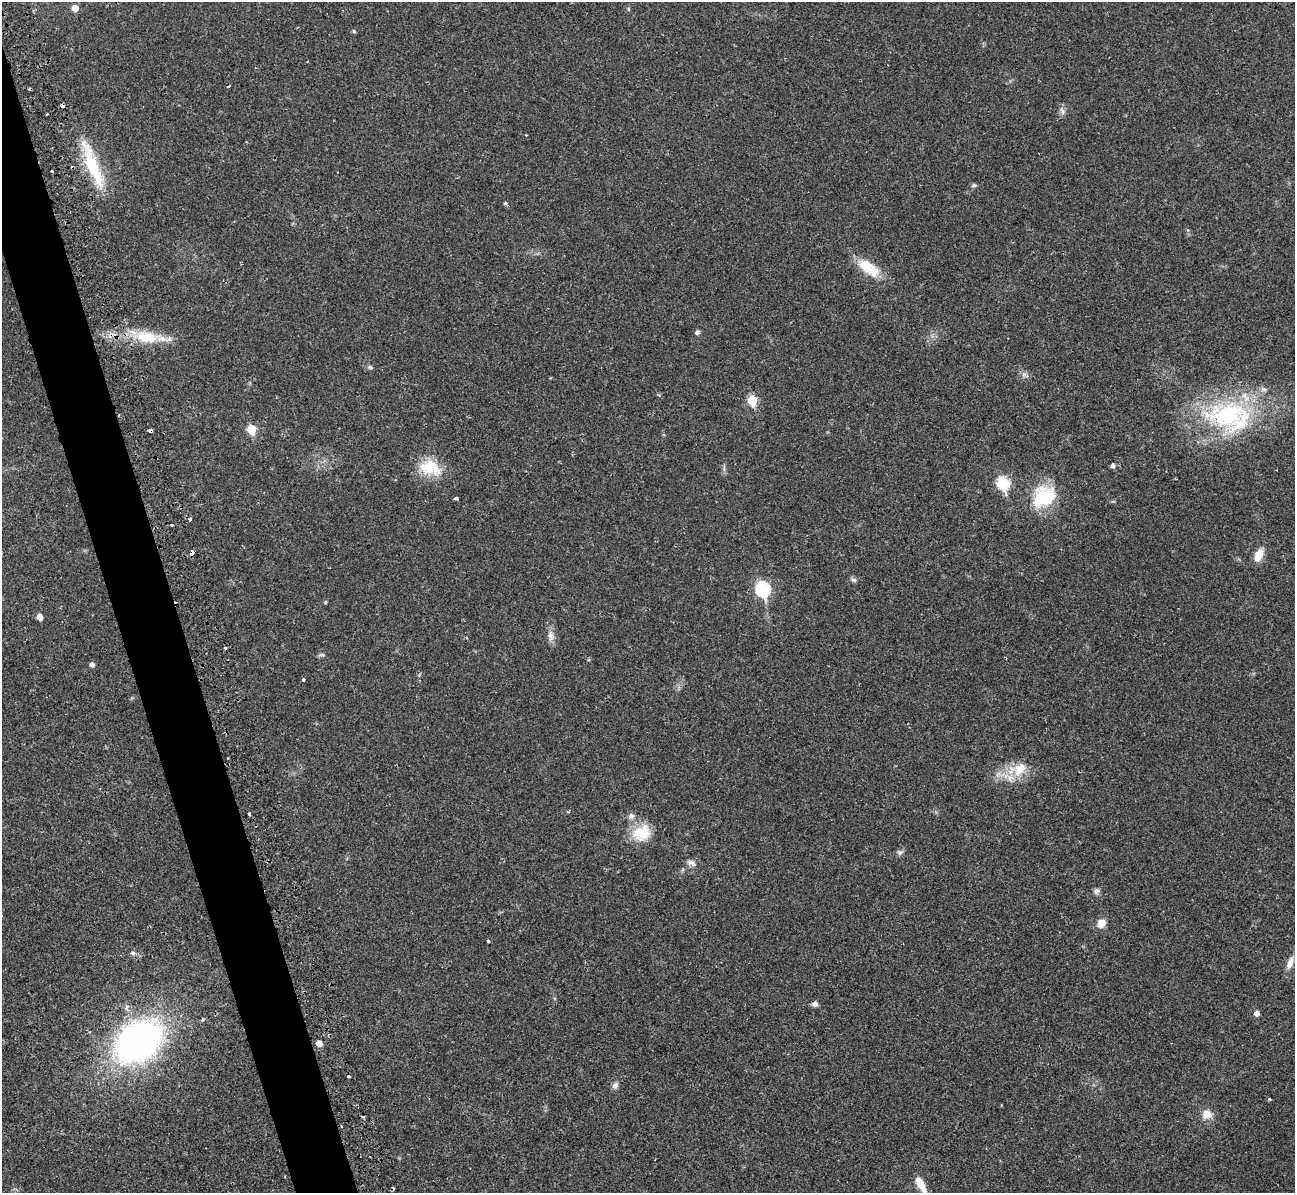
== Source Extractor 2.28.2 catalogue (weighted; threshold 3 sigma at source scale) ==
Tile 11 of 4 x 4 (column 3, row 3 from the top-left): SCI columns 2601-3893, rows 1496-2686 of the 5239 x 5221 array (HDU 1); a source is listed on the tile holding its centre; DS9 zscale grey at full resolution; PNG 1297 x 1195 px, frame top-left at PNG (2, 2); no overlay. Shown black and unused: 4% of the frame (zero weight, under 2 of 3 exposures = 3% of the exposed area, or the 3 px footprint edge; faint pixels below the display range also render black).
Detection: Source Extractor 2.28.2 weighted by HDU 2 'WHT'; one run over the whole footprint, this tile lists its part. Background 0.0282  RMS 0.004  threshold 0.0182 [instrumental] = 3 sigma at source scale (4.5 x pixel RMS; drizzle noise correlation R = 1.50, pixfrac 1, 0.05/0.05 arcsec/px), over >= 5 px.
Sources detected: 65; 5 cosmic-ray / hot-pixel residue — not listed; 1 inside a brighter listed object's ellipse — not listed separately; the other 59 listed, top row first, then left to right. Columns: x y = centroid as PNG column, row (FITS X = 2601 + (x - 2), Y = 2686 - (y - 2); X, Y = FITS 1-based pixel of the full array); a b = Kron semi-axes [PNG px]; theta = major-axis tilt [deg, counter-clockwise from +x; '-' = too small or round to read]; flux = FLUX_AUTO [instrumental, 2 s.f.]
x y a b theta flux
75 8 6 5 - 3.6
628 9 6 4 -89 0.46
354 31 5 4 - 0.6
62 105 4 4 - 2.4
1062 111 12 6 -70 1.5
526 135 3 2 - 0.29
93 165 64 13 -68 22
52 171 3 3 - 1.3
973 185 6 5 - 0.74
505 203 5 4 - 0.66
868 267 33 14 -36 11
697 332 6 5 - 1
147 337 39 16 -8 16
370 367 7 5 -17 0.82
1025 375 12 6 -15 1.4
752 400 6 5 - 17
1227 415 65 37 6 59
251 429 6 5 - 14
150 430 4 3 - 2.9
1113 466 5 4 - 1.3
430 468 28 18 -21 13
1003 483 7 6 - 36
1044 496 32 26 41 20
456 498 4 3 - 0.68
190 519 3 3 - 0.87
172 525 3 3 - 1.3
192 553 4 3 - 3.8
1259 555 14 8 64 5.6
853 580 9 5 -25 0.95
763 589 8 7 - 62
325 602 5 3 - 0.43
39 617 5 5 - 3.4
551 636 16 9 -85 2.8
225 648 3 3 - 0.74
321 655 10 4 8 0.78
92 665 5 5 - 1.4
303 680 3 3 - 1.1
1020 769 24 17 37 10
249 814 3 3 - 0.85
642 833 26 21 27 11
900 852 8 7 - 1.2
691 863 14 7 -24 1.8
1097 891 8 7 - 1.4
1101 923 10 8 45 3.9
488 941 3 2 - 1.1
133 953 7 6 - 1
1290 963 18 8 69 3.2
815 1004 7 6 - 1.5
1257 1013 5 5 - 2.1
203 1019 5 4 - 0.61
138 1041 40 29 36 170
319 1043 5 5 - 2.7
348 1076 3 3 - 0.65
615 1085 9 7 59 1.6
1269 1099 4 3 - 0.53
1001 1105 2 2 - 0.35
1207 1114 14 13 - 4.2
341 1126 3 2 - 0.52
921 1184 22 8 -61 6.3
Overlapping masked pixels (flux is a lower limit): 4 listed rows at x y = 62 105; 93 165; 150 430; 192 553
Isophote crosses this tile's border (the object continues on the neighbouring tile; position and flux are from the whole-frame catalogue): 1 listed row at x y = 921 1184